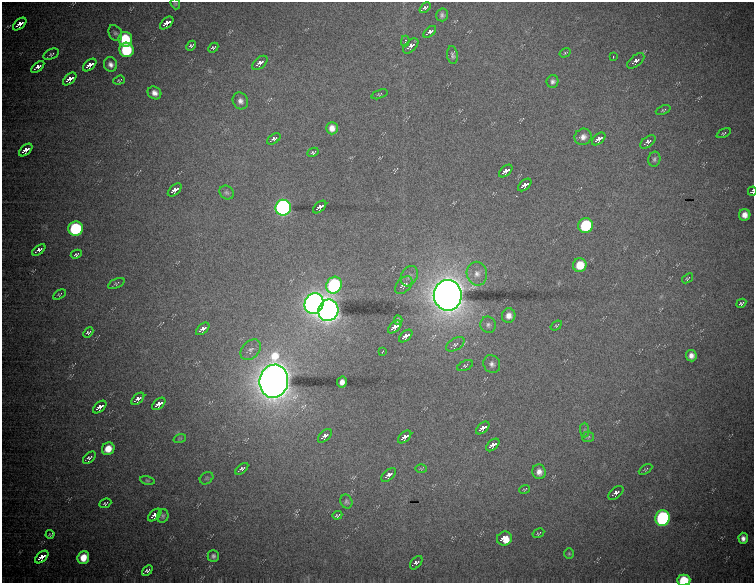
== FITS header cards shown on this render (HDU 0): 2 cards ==
NAXIS1  =                  752 / Axis length
NAXIS2  =                  581 / Axis length

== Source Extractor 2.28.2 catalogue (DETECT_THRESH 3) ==
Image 752 x 581 px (HDU 0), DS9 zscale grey, 1 PNG px = 1 image px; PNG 756 x 585 px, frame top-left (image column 1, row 581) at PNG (2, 2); each listed source drawn as its Kron ellipse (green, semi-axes under 4 px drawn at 4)
Background 3820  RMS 17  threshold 51.2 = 3 sigma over >= 5 px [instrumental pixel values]
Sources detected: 116; all 116 listed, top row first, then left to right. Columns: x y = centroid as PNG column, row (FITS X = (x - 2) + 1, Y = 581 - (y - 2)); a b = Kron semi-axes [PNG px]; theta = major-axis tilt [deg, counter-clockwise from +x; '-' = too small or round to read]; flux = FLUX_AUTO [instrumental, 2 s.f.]
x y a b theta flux
175 4 6 4 -68 1.4e+03
425 8 6 4 44 3.0e+03
442 15 6 5 - 3.1e+03
167 23 8 4 41 2.4e+04
20 24 8 4 41 1.6e+04
430 32 8 4 41 6.9e+03
115 33 8 6 -58 2.9e+03
125 39 7 7 - 5.2e+04
405 41 5 3 - 3.5e+03
191 46 5 4 - 2.7e+03
411 46 9 5 44 7.2e+03
213 48 6 4 44 2.4e+03
126 50 7 7 - 7.9e+04
565 53 6 4 31 1.7e+03
51 54 8 5 26 2.4e+03
452 55 9 5 -83 2.9e+03
613 57 3 2 - 1.2e+03
636 61 10 5 40 6.4e+03
260 63 9 5 42 1.0e+04
110 64 7 6 - 5.6e+03
90 65 8 4 41 2.0e+04
38 67 8 4 40 6.9e+03
70 79 8 4 41 2.1e+04
119 80 6 4 20 1.6e+03
553 81 6 6 - 3.6e+03
154 93 7 6 - 6.3e+03
379 94 8 4 21 1.7e+03
240 101 9 7 -58 5.3e+03
663 110 8 4 22 1.7e+03
332 128 6 6 - 8.4e+03
724 133 7 4 26 1.5e+03
583 137 9 8 - 6.3e+03
274 139 7 4 34 3.3e+03
599 139 8 4 42 1.9e+04
648 142 9 5 38 3.5e+03
26 150 8 4 41 2.0e+04
313 152 6 4 27 2.1e+03
654 159 7 6 - 2.6e+03
506 171 8 4 41 2.2e+04
525 185 8 4 41 2.2e+04
175 190 8 4 41 1.7e+04
752 191 4 3 - 1.7e+03
227 193 7 6 - 2.6e+03
320 207 8 4 42 1.9e+04
283 208 8 7 - 6.7e+05
745 215 6 5 - 8.3e+03
585 225 7 7 - 8.5e+04
76 229 7 7 - 1.2e+05
39 250 7 4 37 4.7e+03
76 254 6 3 26 1.9e+03
580 265 7 7 - 2.4e+04
477 274 12 10 -80 9.7e+03
409 276 11 8 61 5.2e+03
687 278 6 3 36 1.6e+03
116 283 9 4 25 1.9e+03
334 285 9 7 64 2.7e+05
404 285 11 6 47 1.0e+04
59 294 7 4 30 1.5e+03
448 295 15 14 - 2.5e+06
314 303 10 9 - 1.3e+06
741 303 5 3 - 2.1e+03
328 310 11 10 - 1.5e+06
509 316 7 7 - 7.8e+03
398 320 5 4 - 2.6e+03
488 325 8 7 - 3.8e+03
556 326 6 4 36 1.5e+03
395 327 8 4 41 2.2e+04
203 329 8 4 41 9.9e+03
88 333 6 4 45 2.7e+03
406 336 8 4 42 2.1e+04
455 344 10 6 31 3.6e+03
251 350 12 8 47 5.9e+03
382 352 4 2 - 2.5e+03
691 356 5 5 - 6.5e+03
492 364 9 8 - 4.9e+03
465 366 8 4 22 2.2e+03
274 381 17 14 81 2.5e+06
342 382 5 5 - 6.0e+03
138 399 8 4 43 8.0e+03
159 404 8 4 41 2.2e+04
100 407 8 4 41 1.8e+04
483 428 8 4 41 2.0e+04
585 430 7 4 -90 2.0e+03
325 436 8 5 44 7.3e+03
405 437 8 4 42 1.9e+04
588 437 6 5 - 2.0e+03
180 438 6 4 19 1.6e+03
493 445 8 4 40 2.1e+04
108 449 7 6 - 1.4e+04
89 458 7 4 42 2.8e+03
242 469 7 4 41 3.4e+03
421 469 6 4 -2 1.3e+03
645 469 7 4 31 1.7e+03
539 472 7 6 - 6.5e+03
389 475 9 5 41 7.6e+03
207 478 7 5 36 2.2e+03
147 480 7 4 -13 1.5e+03
525 489 5 2 - 1.0e+03
616 493 9 5 41 5.7e+03
346 501 7 6 - 2.4e+03
105 503 6 4 25 1.8e+03
155 515 8 4 42 1.2e+04
337 515 5 3 - 1.6e+03
163 516 7 5 75 2.2e+03
662 518 8 7 - 2.7e+05
538 533 6 4 30 1.6e+03
50 534 4 3 - 1.4e+03
504 538 7 7 - 3.1e+04
743 538 5 4 - 5.5e+03
569 554 5 4 - 1.6e+03
213 556 6 5 - 3.2e+03
42 557 8 4 41 2.1e+04
83 558 6 5 - 1.8e+04
416 563 8 5 50 3.5e+03
147 571 6 4 42 3.0e+03
684 580 7 5 1 3.8e+04
At the frame edge (FLAGS 8, measured only in part): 3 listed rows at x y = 175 4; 752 191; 684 580